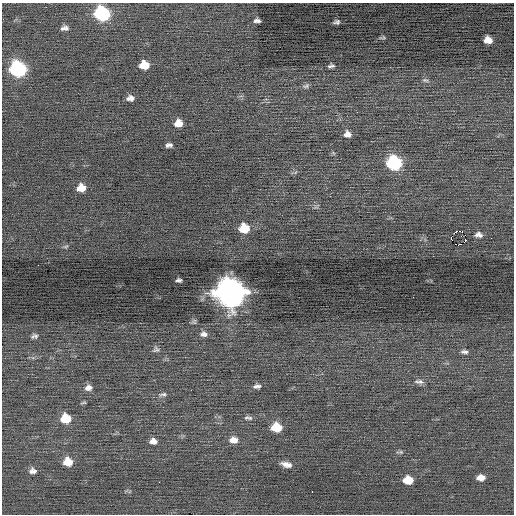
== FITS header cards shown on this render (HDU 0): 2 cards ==
NAXIS1  =                  512 / Axis length
NAXIS2  =                  512 / Axis length

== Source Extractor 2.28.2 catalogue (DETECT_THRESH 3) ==
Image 512 x 512 px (HDU 0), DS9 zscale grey, 1 PNG px = 1 image px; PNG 516 x 516 px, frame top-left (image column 1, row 512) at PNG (2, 3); no overlay
Background -0.012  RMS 0.73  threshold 2.19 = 3 sigma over >= 5 px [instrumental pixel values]
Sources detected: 52; all 52 listed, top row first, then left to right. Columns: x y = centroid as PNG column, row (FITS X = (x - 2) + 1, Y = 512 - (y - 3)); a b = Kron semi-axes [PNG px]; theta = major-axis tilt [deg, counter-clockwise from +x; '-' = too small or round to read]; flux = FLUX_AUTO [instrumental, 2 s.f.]
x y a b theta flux
102 13 10 9 - 6800
257 21 7 4 -1 160
336 22 8 5 5 140
65 28 9 5 5 180
383 38 9 4 14 82
488 40 7 6 - 510
144 65 8 7 - 980
331 66 6 4 14 120
18 69 10 9 - 8400
425 80 9 5 -13 110
306 86 10 6 22 130
130 98 8 6 4 230
357 112 3 2 - 54
178 123 8 7 - 500
347 134 7 7 - 270
169 145 6 4 6 150
394 163 9 8 - 6300
81 188 8 7 - 580
244 228 9 8 - 1200
456 231 3 2 - 270
461 231 3 2 - 66
465 235 2 2 - 290
478 235 10 6 -5 210
451 238 4 3 - 2000
465 240 3 2 - 280
458 245 3 3 - 1500
66 246 7 3 19 66
38 265 2 2 - 260
179 280 6 4 4 110
230 292 12 11 - 77000
204 334 9 7 -6 190
35 336 7 5 13 130
156 349 8 8 - 140
464 352 9 5 -4 150
419 382 13 7 -4 200
257 386 10 5 2 170
88 388 9 7 14 240
163 394 11 5 10 150
83 403 9 3 9 62
246 417 9 6 26 130
66 418 9 8 - 1300
276 427 9 7 -5 1300
233 440 10 8 -7 390
153 441 8 6 -5 280
400 452 11 4 1 88
68 462 9 8 - 820
286 464 12 6 -13 340
33 471 10 8 -1 220
481 478 7 5 3 400
408 480 8 6 -2 1000
159 482 2 2 - 380
312 492 2 2 - 41